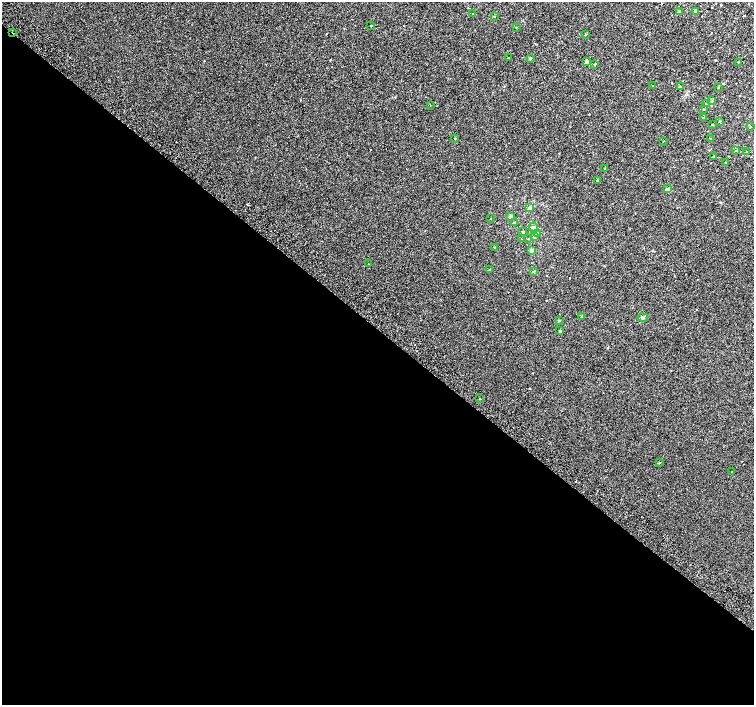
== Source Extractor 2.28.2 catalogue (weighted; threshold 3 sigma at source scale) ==
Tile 14 of 4 x 4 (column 2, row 4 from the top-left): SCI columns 1537-3039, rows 267-1672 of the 6074 x 6091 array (HDU 1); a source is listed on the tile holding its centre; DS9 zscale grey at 2 x 2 block average (1 PNG px = mean of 2 x 2 image px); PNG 756 x 707 px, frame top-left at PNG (2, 2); each listed source drawn as its Kron ellipse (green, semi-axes under 4 px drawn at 4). Shown black and unused: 53% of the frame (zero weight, under 2 of 3 exposures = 2% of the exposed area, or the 3 px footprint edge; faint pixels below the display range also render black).
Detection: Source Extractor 2.28.2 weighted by HDU 2 'WHT'; one run over the whole footprint, this tile lists its part. Background 0.0071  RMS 0.0071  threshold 0.032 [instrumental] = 3 sigma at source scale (4.5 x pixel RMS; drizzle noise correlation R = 1.50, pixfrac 1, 0.0396/0.0396 arcsec/px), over >= 5 px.
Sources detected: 58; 2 inside a brighter listed object's ellipse — not listed separately; the other 56 listed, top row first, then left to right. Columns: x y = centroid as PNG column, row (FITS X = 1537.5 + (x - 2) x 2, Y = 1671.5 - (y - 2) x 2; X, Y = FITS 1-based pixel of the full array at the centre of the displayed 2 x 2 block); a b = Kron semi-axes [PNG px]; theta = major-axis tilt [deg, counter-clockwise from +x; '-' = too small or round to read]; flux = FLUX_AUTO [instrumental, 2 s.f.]
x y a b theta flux
679 12 3 2 - 3.8
696 12 2 2 - 9.1
473 14 2 2 - 0.64
494 16 2 2 - 0.78
371 26 2 2 - 0.92
516 27 2 2 - 0.58
13 32 2 2 - 1.9
585 34 2 2 - 1.5
508 58 2 2 - 1.3
530 58 2 2 - 2.1
586 62 2 2 - 5.5
738 62 2 2 - 0.87
594 64 3 2 - 1.4
653 86 2 2 - 0.49
680 87 4 3 - 1.9
718 88 2 2 - 0.7
712 101 2 2 - 0.88
706 104 2 2 - 1.1
430 105 2 2 - 0.45
703 109 2 2 - 0.89
704 118 2 2 - 3.4
719 121 2 2 - 0.67
712 125 2 2 - 0.84
750 127 2 2 - 0.73
455 138 2 2 - 1.1
711 139 2 2 - 0.98
663 141 2 2 - 0.54
736 151 3 2 - 1
747 152 2 2 - 1.3
713 157 3 2 - 1.2
725 163 2 2 - 0.96
605 168 3 2 - 1
597 180 3 2 - 1.2
668 188 3 3 - 1.4
530 208 3 3 - 6.2
511 217 3 2 - 4.3
491 219 2 2 - 0.5
514 222 3 2 - 0.93
533 227 4 3 - 2.9
523 232 2 2 - 1.9
537 234 3 3 - 4.9
534 236 3 3 - 1.7
522 238 2 2 - 0.94
528 239 2 2 - 0.61
495 247 2 2 - 1.5
532 250 2 2 - 8.3
368 264 2 2 - 0.45
489 270 3 2 - 0.96
533 271 3 2 - 0.89
582 316 2 2 - 2.5
643 318 5 3 - 3
559 320 3 2 - 1.4
560 331 3 2 - 1.5
479 399 2 2 - 1.6
659 463 2 2 - 0.83
732 472 2 2 - 0.75
Overlapping masked pixels (flux is a lower limit): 1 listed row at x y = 13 32
Diffuse or blended objects may show on this block-average render without a row.